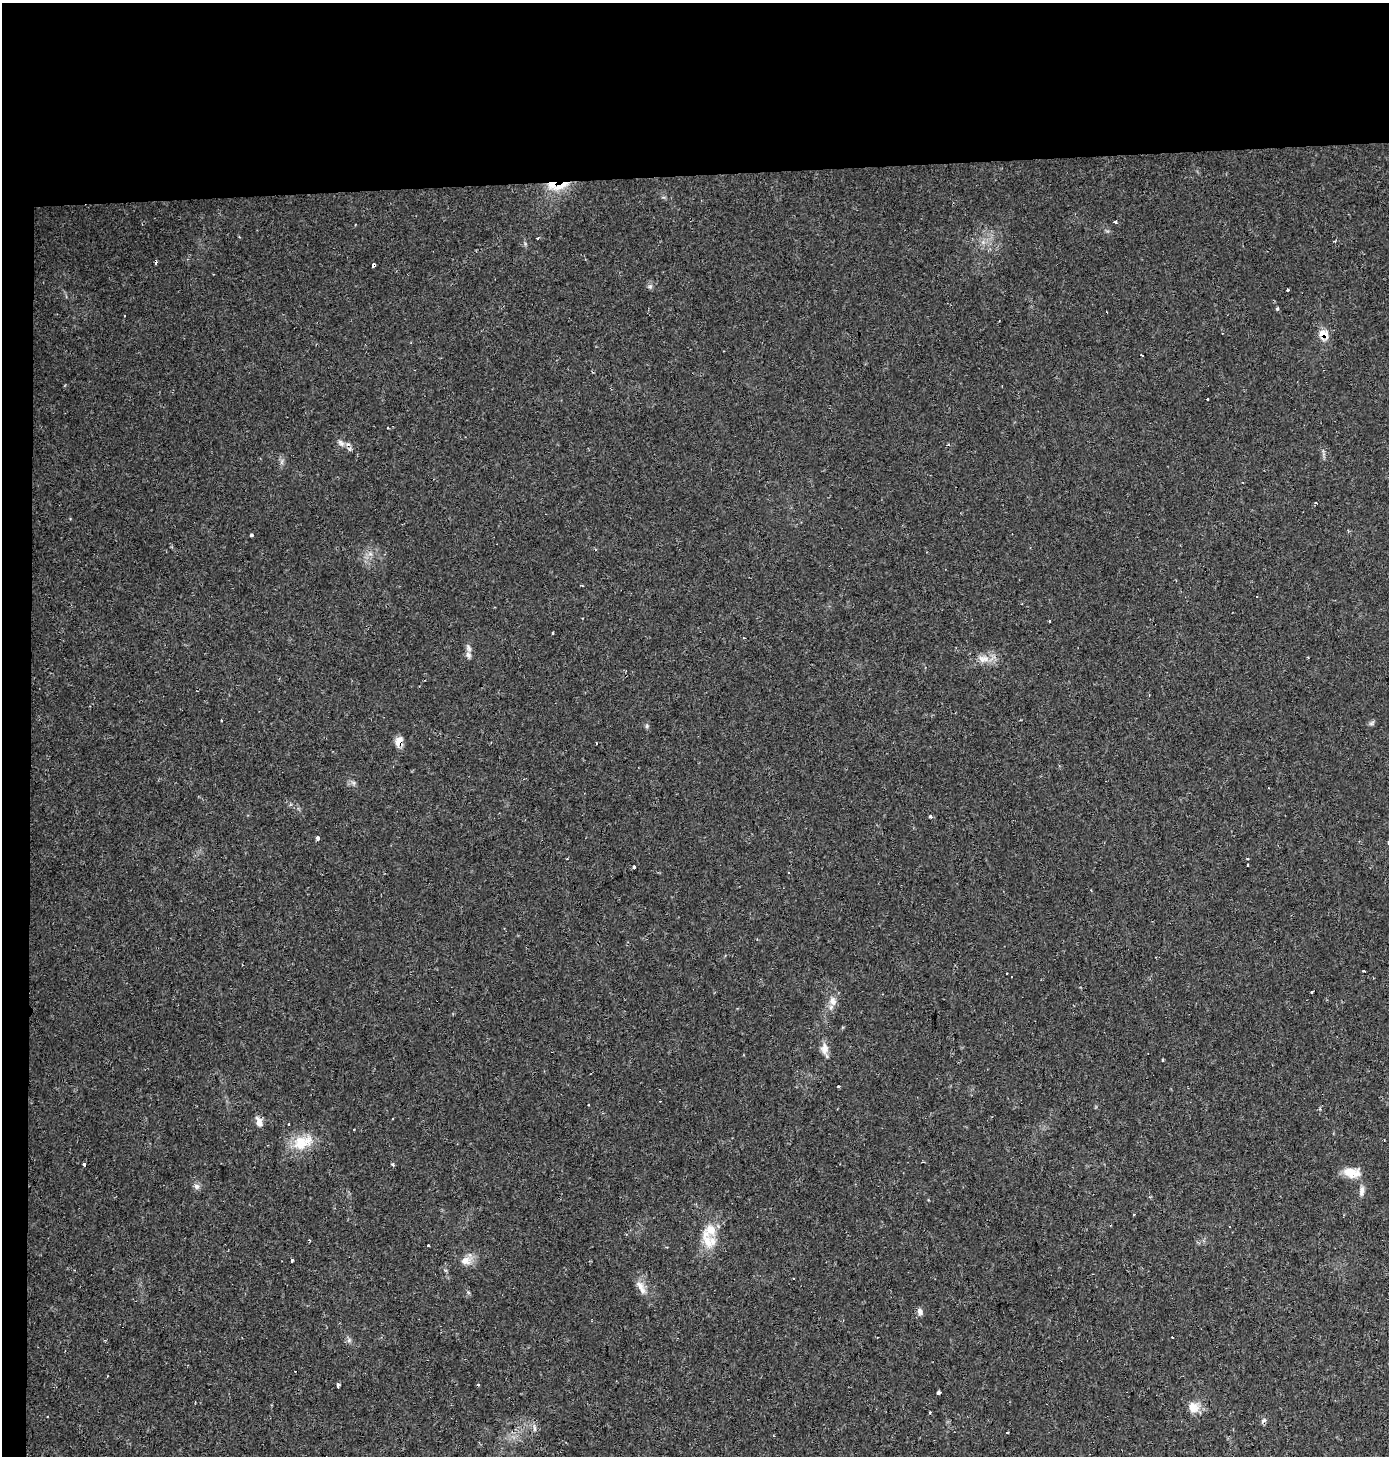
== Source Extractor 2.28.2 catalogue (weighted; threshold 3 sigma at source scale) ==
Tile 1 of 3 x 3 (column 1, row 1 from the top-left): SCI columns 8-1394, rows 2941-4394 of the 4170 x 4428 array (HDU 1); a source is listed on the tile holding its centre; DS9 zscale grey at full resolution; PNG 1391 x 1458 px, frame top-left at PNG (2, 3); no overlay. Shown black and unused: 14% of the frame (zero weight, under 2 of 3 exposures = <1% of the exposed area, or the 3 px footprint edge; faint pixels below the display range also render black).
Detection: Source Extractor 2.28.2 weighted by HDU 2 'WHT'; one run over the whole footprint, this tile lists its part. Background 0.0306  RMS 0.0027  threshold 0.0123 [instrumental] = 3 sigma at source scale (4.5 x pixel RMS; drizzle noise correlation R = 1.50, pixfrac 1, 0.0396/0.0396 arcsec/px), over >= 5 px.
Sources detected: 76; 14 cosmic-ray / hot-pixel residue — not listed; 3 inside a brighter listed object's ellipse — not listed separately; the other 59 listed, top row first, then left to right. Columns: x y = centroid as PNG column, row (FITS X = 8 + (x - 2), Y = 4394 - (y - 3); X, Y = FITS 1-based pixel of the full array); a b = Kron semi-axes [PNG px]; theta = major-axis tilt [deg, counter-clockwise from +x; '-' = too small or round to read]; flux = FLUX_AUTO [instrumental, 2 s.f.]
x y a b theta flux
561 186 29 7 26 4.5
1115 222 3 3 - 0.91
538 238 3 2 - 0.36
374 265 4 3 - 1
650 287 7 4 20 0.49
1287 289 3 2 - 0.37
1277 309 4 3 - 0.46
1323 334 14 11 -51 3.1
1142 355 3 2 - 0.73
1002 386 3 2 - 0.19
1207 399 3 3 - 0.87
341 443 12 7 -45 1.4
251 535 4 3 - 0.41
1256 596 2 2 - 0.25
1049 621 3 2 - 0.33
553 633 3 2 - 0.29
469 648 11 6 -71 1
982 659 12 9 -50 1.9
221 720 3 3 - 0.44
1371 723 9 5 33 0.6
647 726 6 4 89 0.44
399 741 11 8 73 2.8
596 743 3 2 - 0.2
353 783 7 5 -60 0.64
931 816 4 3 - 0.64
318 838 4 3 - 3.5
1388 843 3 3 - 0.55
567 859 3 3 - 0.25
1248 859 3 3 - 0.64
634 867 3 3 - 1.4
788 872 3 2 - 0.46
1363 971 3 3 - 0.57
1312 992 3 3 - 1.1
833 1001 13 9 -68 2.1
824 1049 14 10 90 2.2
838 1086 3 3 - 0.52
392 1119 3 2 - 0.36
259 1121 14 7 -74 1.7
302 1142 30 18 20 7.6
923 1162 3 2 - 0.29
393 1164 4 3 - 0.5
1352 1173 23 11 -10 4.1
196 1186 8 8 - 0.97
1362 1191 15 6 83 1.3
1134 1214 3 2 - 0.92
309 1240 3 2 - 0.22
707 1242 21 13 -66 4.9
292 1261 3 3 - 0.72
465 1261 16 12 8 2.6
640 1285 16 8 -57 2.2
920 1312 9 7 -69 1.1
349 1340 7 6 - 0.69
338 1385 4 3 - 1.2
939 1392 3 3 - 5
1193 1407 14 12 -30 3.2
930 1412 3 3 - 0.45
1264 1420 8 5 37 0.73
534 1428 12 4 -84 0.77
1008 1432 2 2 - 0.33
Overlapping masked pixels (flux is a lower limit): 4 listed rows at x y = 561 186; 374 265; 1323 334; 399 741
Isophote crosses this tile's border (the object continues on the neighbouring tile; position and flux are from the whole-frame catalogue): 1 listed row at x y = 1388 843